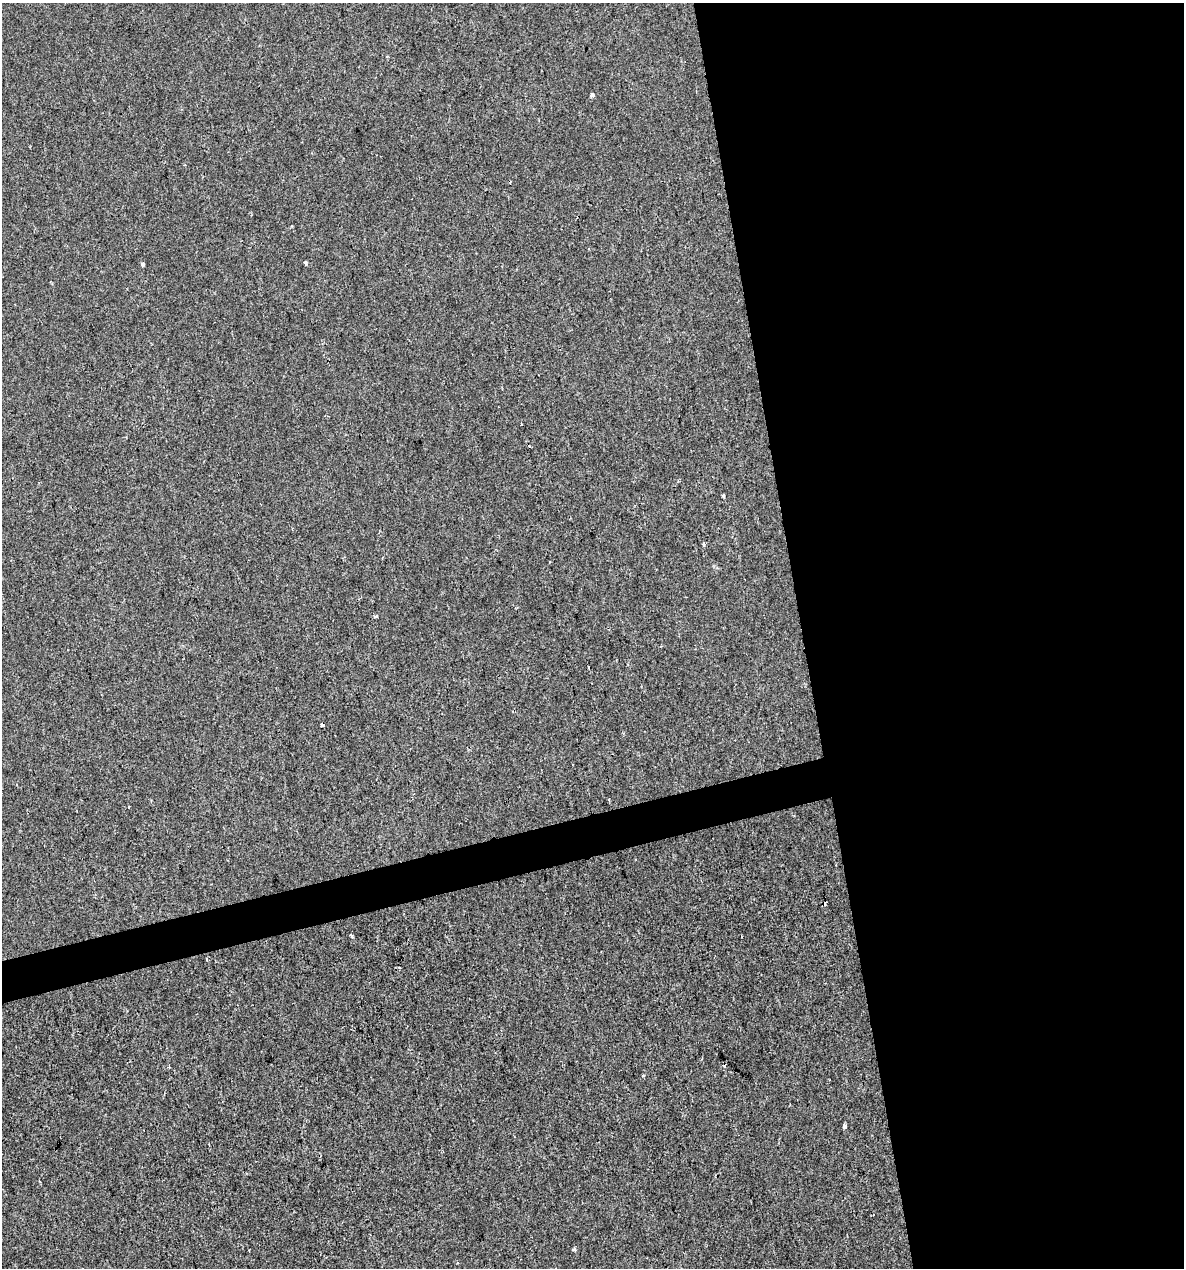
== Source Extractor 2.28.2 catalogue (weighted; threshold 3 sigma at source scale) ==
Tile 8 of 4 x 4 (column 4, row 2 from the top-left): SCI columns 3585-4766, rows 2533-3798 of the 4854 x 5064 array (HDU 1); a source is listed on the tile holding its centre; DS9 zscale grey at full resolution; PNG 1186 x 1270 px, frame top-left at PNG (2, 3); no overlay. Shown black and unused: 35% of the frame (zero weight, under 2 of 3 exposures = <1% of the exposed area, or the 3 px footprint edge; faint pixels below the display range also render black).
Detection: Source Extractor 2.28.2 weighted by HDU 2 'WHT'; one run over the whole footprint, this tile lists its part. Background -3.12e-04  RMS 0.0042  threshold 0.0188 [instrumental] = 3 sigma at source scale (4.5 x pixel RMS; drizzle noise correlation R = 1.50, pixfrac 1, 0.0396/0.0396 arcsec/px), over >= 5 px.
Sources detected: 18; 5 cosmic-ray / hot-pixel residue — not listed; the other 13 listed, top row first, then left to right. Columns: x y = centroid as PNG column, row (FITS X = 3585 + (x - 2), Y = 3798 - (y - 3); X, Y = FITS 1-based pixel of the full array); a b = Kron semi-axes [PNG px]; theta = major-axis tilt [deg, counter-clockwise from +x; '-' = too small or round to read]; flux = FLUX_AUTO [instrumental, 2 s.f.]
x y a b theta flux
592 95 4 3 - 2.9
305 263 4 3 - 1.5
143 264 4 3 - 1.7
723 495 4 4 - 0.53
549 562 2 2 - 0.53
376 616 5 3 - 0.76
322 724 4 4 - 1.6
128 807 3 2 - 0.28
351 935 4 2 - 0.69
207 960 3 2 - 0.56
643 1076 4 3 - 0.49
844 1127 4 4 - 7.8
574 1249 4 3 - 1.6
Overlapping masked pixels (flux is a lower limit): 1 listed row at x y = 322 724